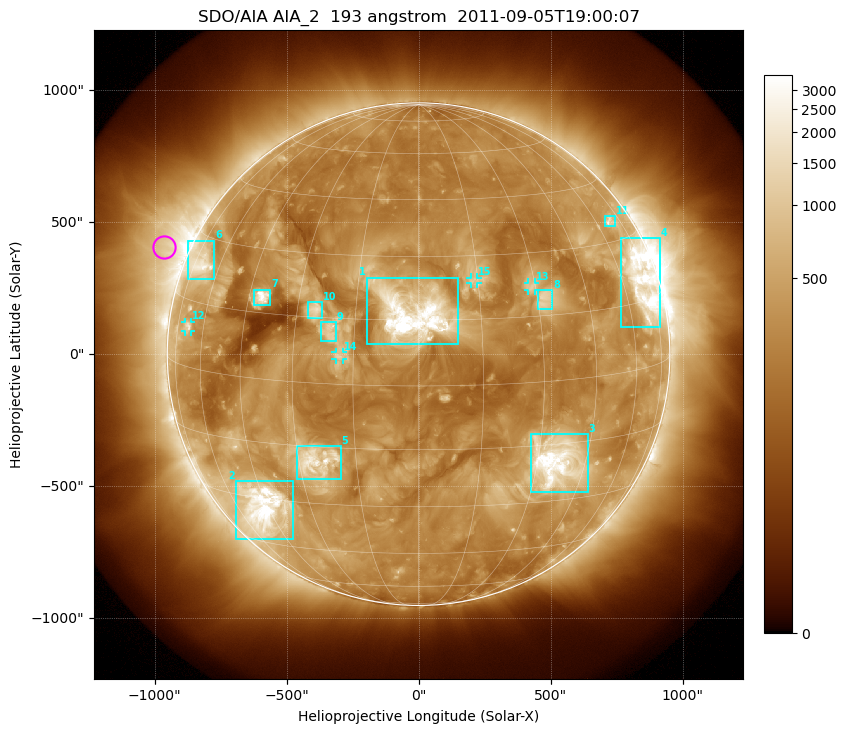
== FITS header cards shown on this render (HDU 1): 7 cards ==
TELESCOP= 'SDO/AIA'
INSTRUME= 'AIA_2'
WAVELNTH=                  193
WAVEUNIT= 'angstrom'
DATE-OBS= '2011-09-05T19:00:07.84'
CTYPE1  = 'HPLN-TAN'
CTYPE2  = 'HPLT-TAN'

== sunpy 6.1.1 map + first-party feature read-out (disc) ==
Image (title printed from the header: SDO/AIA AIA_2  193 angstrom  2011-09-05T19:00:07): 1024 x 1024 px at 2.4 arcsec/px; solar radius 952 arcsec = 397 px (full disc in frame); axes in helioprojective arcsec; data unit not stated in the header (colour bar unlabelled)
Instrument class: DISC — disc imager (sunpy class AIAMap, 193 A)
Bright regions (active regions / flare kernels): reference = the median radial profile (limb darkening/brightening removed); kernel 9 px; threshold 5 sigma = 621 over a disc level ~287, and >= 1.15x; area >= 12 px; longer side >= 10 px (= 24 arcsec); searched inside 0.97 R_sun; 15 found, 15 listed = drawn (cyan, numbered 1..; 4 of them under ~33 arcsec drawn as corner ticks so the feature stays visible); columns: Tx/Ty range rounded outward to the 5 arcsec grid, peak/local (2 s.f.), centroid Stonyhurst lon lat
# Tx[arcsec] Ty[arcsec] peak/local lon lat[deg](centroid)
1 -200..150 35..290 20 -1 +16
2 -690..-475 -700..-480 17 -48 -33
3 425..640 -520..-300 16 +36 -19
4 765..915 100..440 11 +69 +19
5 -460..-295 -475..-345 6.8 -25 -19
6 -875..-775 280..430 7.1 -70 +24
7 -625..-560 185..245 12 -41 +19
8 450..510 170..245 4.5 +32 +19
9 -370..-315 50..120 4.5 -21 +12
10 -420..-365 135..200 5 -25 +17
11 705..745 485..525 4.4 +68 +35
12 -885..-860 85..125 4.3 -68 +9
13 415..445 240..270 3.9 +29 +22
14 -315..-285 -20..10 3.9 -18 +7
15 195..225 265..290 3.7 +14 +24
Off-limb structures (1.02-1.3 R_sun): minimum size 162 px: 7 found; the strongest spans PA ~50..90 deg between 1.02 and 1.3 R_sun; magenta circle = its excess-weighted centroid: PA ~65 deg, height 1.1 R_sun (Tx ~-965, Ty ~405 arcsec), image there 3.2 x the reference